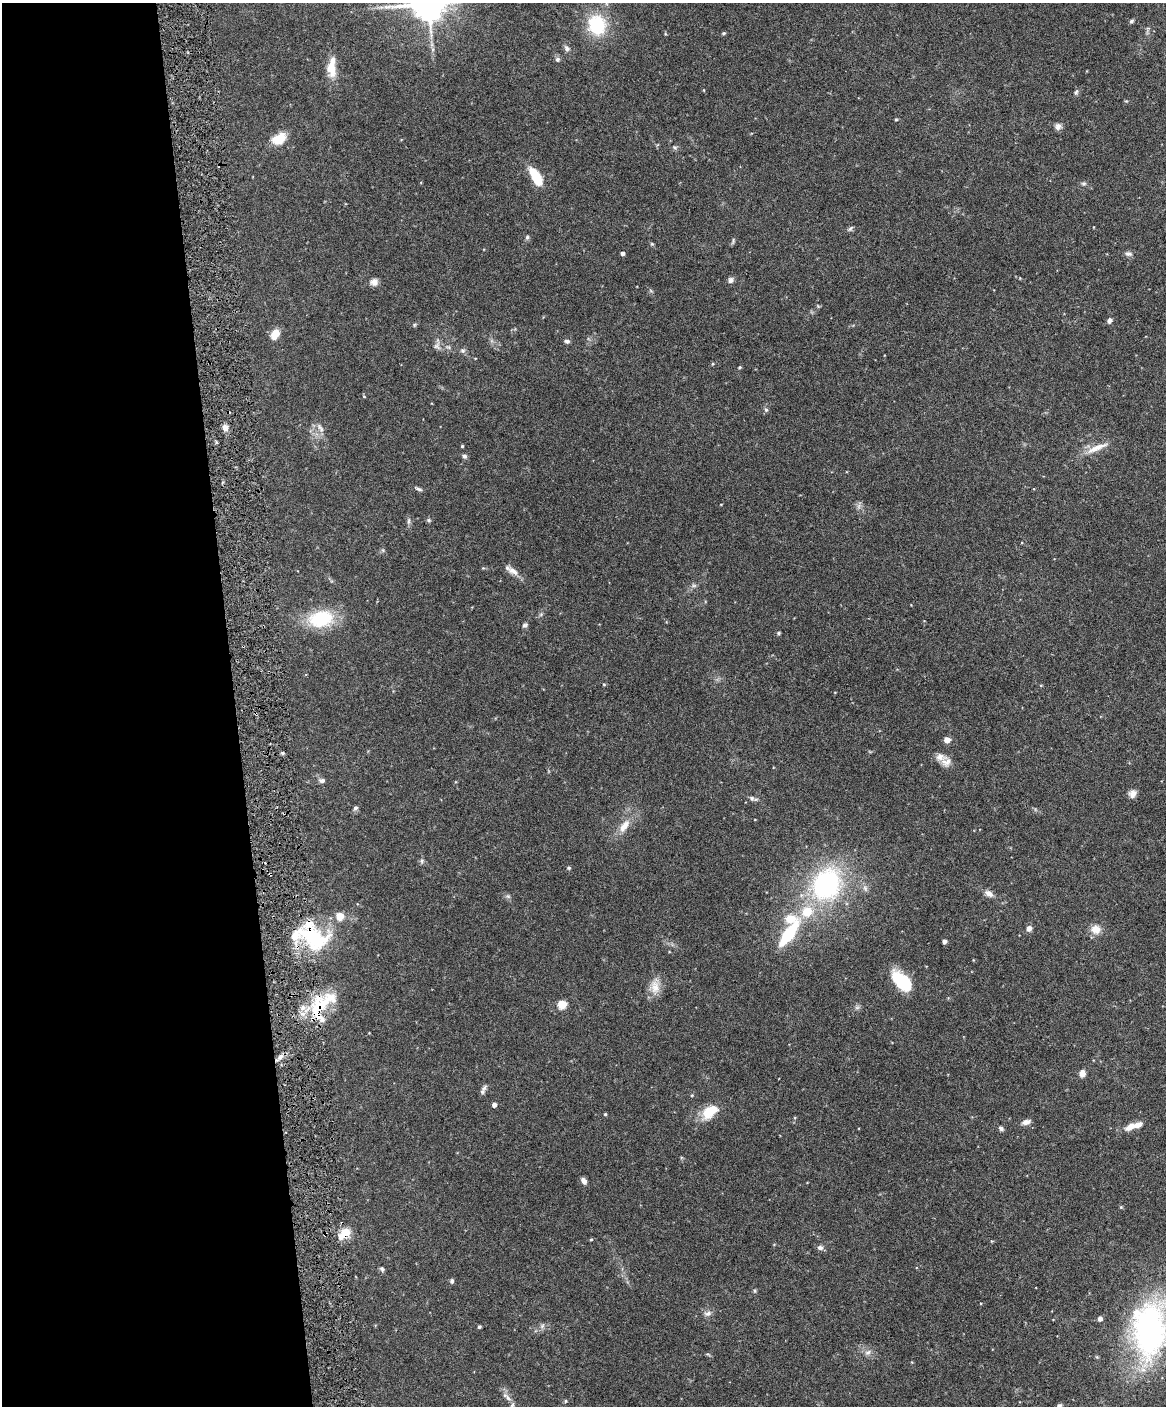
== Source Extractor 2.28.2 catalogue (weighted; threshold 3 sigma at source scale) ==
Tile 5 of 4 x 3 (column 1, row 2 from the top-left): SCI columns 2-1165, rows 1537-2940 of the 4656 x 4583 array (HDU 1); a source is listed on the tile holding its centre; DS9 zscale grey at full resolution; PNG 1168 x 1408 px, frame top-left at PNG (2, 3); no overlay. Shown black and unused: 20% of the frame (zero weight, under 3 of 6 exposures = <1% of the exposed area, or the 3 px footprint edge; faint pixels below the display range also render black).
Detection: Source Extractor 2.28.2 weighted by HDU 2 'WHT'; one run over the whole footprint, this tile lists its part. Background 0.243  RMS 0.0049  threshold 0.02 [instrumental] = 3 sigma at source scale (4.09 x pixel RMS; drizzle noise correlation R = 1.36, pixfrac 0.8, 0.05/0.05 arcsec/px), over >= 5 px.
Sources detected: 107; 6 inside a brighter listed object's ellipse — not listed separately; the other 101 listed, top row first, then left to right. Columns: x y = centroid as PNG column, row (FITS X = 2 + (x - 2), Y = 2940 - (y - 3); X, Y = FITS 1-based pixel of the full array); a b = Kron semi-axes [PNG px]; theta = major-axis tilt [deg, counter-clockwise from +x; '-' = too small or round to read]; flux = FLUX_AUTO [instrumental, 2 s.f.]
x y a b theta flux
428 3 11 10 - 1200
1131 21 5 5 - 0.83
597 25 20 17 -77 26
723 33 5 4 - 0.63
567 48 8 6 -49 1.5
557 59 6 6 - 1.2
332 68 26 10 89 8.1
1076 92 8 5 78 0.91
896 119 5 3 - 0.43
1058 126 9 8 - 1.9
279 139 17 12 33 7.7
675 147 6 4 -1 0.8
536 176 21 9 -60 13
1083 183 6 6 - 0.93
850 228 8 5 45 0.91
527 237 5 5 - 0.83
733 241 12 2 79 0.6
652 244 5 5 - 0.55
622 253 4 4 - 1.5
1128 254 10 6 -5 1.5
1020 278 4 3 - 0.33
730 280 7 7 - 1.6
374 282 10 9 - 2.5
1110 320 6 5 - 1.5
414 325 6 3 71 0.53
275 334 11 8 60 5.7
567 341 7 5 -5 1.1
437 346 11 9 -83 2.1
463 350 7 6 - 1.1
713 364 4 4 - 0.48
739 367 4 4 - 0.61
364 396 5 3 - 0.35
766 410 6 5 - 0.84
225 427 7 6 - 3
320 428 14 6 -56 2.2
462 446 3 3 - 0.49
1096 448 31 7 23 6.5
464 456 6 5 - 1.2
418 489 10 4 -16 1
721 504 4 2 - 0.28
429 520 7 5 -21 0.72
409 521 10 4 79 0.99
483 568 4 4 - 0.45
513 571 17 8 -31 3.4
694 586 7 4 0 0.87
321 618 20 13 11 33
525 625 8 5 23 0.97
778 633 5 4 - 0.68
604 684 5 3 - 0.47
1041 685 5 3 - 0.38
947 740 5 4 - 5.6
283 753 5 3 - 0.58
940 757 16 10 -14 3.6
322 780 8 6 -10 1.3
1132 794 10 8 58 2.5
752 798 9 6 -27 1.3
355 808 6 5 - 1.1
624 826 19 9 54 5.8
422 861 7 4 -90 0.81
569 868 5 5 - 0.68
270 874 3 2 - 0.53
826 884 39 32 61 71
989 894 12 7 -32 2.4
508 896 7 4 -1 0.82
340 916 7 7 - 5.5
790 919 15 11 7 8.1
1029 928 6 6 - 2.3
1096 929 13 11 -19 4.7
789 934 23 8 54 31
313 937 40 28 -44 36
944 941 4 4 - 1.9
902 981 23 12 -41 23
655 987 19 14 -85 5.8
562 1004 5 5 - 19
319 1005 51 19 37 24
857 1007 7 4 1 0.92
280 1057 12 5 45 2.1
1082 1073 8 6 77 2.8
484 1088 10 6 50 1.5
494 1105 4 4 - 2.2
709 1112 23 14 38 10
605 1114 4 3 - 0.52
1026 1122 12 6 16 2
1130 1127 12 7 32 3.9
1001 1128 7 5 -37 1.1
584 1181 7 5 -55 2.2
344 1233 16 9 41 6.7
591 1239 4 4 - 0.54
820 1248 8 6 -12 1.5
382 1269 7 5 -61 0.93
452 1281 6 5 - 0.99
755 1291 6 4 -89 0.6
708 1314 11 7 13 1.8
1100 1319 6 5 - 1.6
542 1326 8 5 46 1.2
479 1327 4 3 - 0.73
1149 1330 70 39 87 120
868 1352 9 7 35 1.8
508 1398 11 6 -47 2.1
565 1401 5 3 - 0.48
1059 1405 7 4 24 0.95
Overlapping masked pixels (flux is a lower limit): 4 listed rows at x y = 270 874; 313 937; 319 1005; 344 1233
Isophote crosses this tile's border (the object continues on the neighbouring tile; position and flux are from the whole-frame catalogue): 3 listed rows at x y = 428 3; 1149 1330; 1059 1405